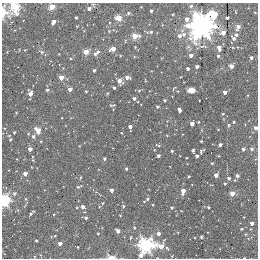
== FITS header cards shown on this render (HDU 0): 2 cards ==
NAXIS1  =                  256
NAXIS2  =                  256

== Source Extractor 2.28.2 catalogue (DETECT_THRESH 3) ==
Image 256 x 256 px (HDU 0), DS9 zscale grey, 1 PNG px = 1 image px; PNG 260 x 260 px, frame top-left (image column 1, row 256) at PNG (2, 3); no overlay
Background -0.00395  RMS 0.028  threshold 0.0828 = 3 sigma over >= 5 px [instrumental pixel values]
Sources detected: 137; all 137 listed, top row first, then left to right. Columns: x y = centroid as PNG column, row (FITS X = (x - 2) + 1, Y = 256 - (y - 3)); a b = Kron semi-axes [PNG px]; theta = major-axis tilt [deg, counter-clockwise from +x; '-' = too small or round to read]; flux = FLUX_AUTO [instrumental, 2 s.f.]
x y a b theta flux
191 6 4 4 - 3.1
15 7 6 5 - 140
52 7 4 4 - 46
141 7 2 2 - 0.95
89 8 4 3 - 6.7
151 11 3 3 - 3.9
3 12 12 9 -68 24
128 13 5 4 - 2.4
76 18 3 3 - 2.6
118 18 4 4 - 42
227 18 3 3 - 3.6
53 22 5 3 - 10
77 26 2 2 - 1.4
202 26 9 8 - 2600
238 27 8 4 62 4.8
109 31 3 3 - 1.6
150 32 8 4 4 4.5
223 33 4 4 - 24
184 34 7 7 - 7.9
236 35 4 3 - 3.5
135 36 5 4 - 52
179 36 6 5 - 4.6
233 38 6 4 -48 4.6
135 47 2 2 - 1.3
232 47 6 2 -12 1.6
219 48 5 4 - 11
113 49 4 4 - 22
25 50 3 3 - 1.2
42 52 6 5 - 3.8
86 52 4 4 - 35
96 53 9 4 35 7.4
120 55 4 3 - 1.7
191 55 4 3 - 7.9
218 56 3 3 - 3.1
251 57 3 3 - 4.1
197 66 3 3 - 4.2
231 66 4 4 - 7.5
188 69 4 3 - 5.2
94 70 3 3 - 3.2
61 77 4 4 - 21
127 77 5 3 - 9
119 81 5 4 - 17
184 82 2 2 - 0.94
114 88 3 3 - 3.2
174 88 8 2 50 1.7
70 89 4 3 - 14
47 90 4 3 - 2.6
191 90 6 5 - 12
86 91 3 3 - 1.9
139 91 4 4 - 2.1
225 92 4 3 - 8.5
107 93 4 4 - 1.7
30 94 4 3 - 17
134 98 3 3 - 4.9
164 100 3 3 - 2.7
112 105 6 3 1 2.8
157 107 4 3 - 2.5
179 110 4 3 - 7.6
16 112 2 2 - 1.5
223 114 4 3 - 1.9
198 122 3 3 - 2
233 122 4 3 - 2.3
192 124 4 3 - 15
229 125 4 4 - 2.2
130 127 4 3 - 9.2
255 128 4 4 - 8.3
218 129 4 2 - 1.2
38 130 5 4 - 36
14 132 3 3 - 2.5
122 133 4 3 - 1.5
28 134 4 4 - 1.7
33 136 4 4 - 4.5
167 136 4 3 - 1.4
10 139 3 3 - 2.1
41 141 3 3 - 1.5
201 141 3 2 - 1.7
158 145 8 3 -21 2.2
220 145 3 3 - 4.9
79 146 3 2 - 1.2
30 149 3 3 - 11
243 149 3 3 - 5.9
252 149 6 4 -15 3.7
154 150 3 2 - 1.1
172 151 3 3 - 2.9
193 151 4 3 - 3
201 151 6 4 75 2.8
158 156 3 3 - 4.8
197 156 3 3 - 4.8
218 156 3 3 - 1.4
32 157 3 2 - 1.1
104 159 4 3 - 3.1
33 160 4 3 - 1.7
212 163 3 3 - 2.1
126 169 3 3 - 2.2
25 174 4 3 - 12
216 175 4 3 - 12
188 176 3 3 - 2.4
237 176 5 4 - 4
80 177 4 3 - 2
229 178 3 3 - 3.6
225 184 3 3 - 1.9
79 187 7 3 22 3.2
111 190 3 3 - 8.2
183 191 5 3 - 17
14 193 6 5 - 3.4
232 193 4 4 - 28
26 199 5 3 - 2.1
147 199 3 3 - 2.2
4 200 5 4 - 300
144 202 3 2 - 1.4
102 203 4 3 - 1.6
123 206 4 4 - 2.3
82 207 4 4 - 8.2
208 207 3 3 - 2.1
172 208 4 4 - 2.7
31 213 6 3 43 3.3
54 214 3 2 - 1.2
120 215 2 2 - 1.5
86 218 4 3 - 3.4
252 223 3 3 - 8.5
102 228 3 3 - 1.1
134 228 4 3 - 2.4
241 229 4 3 - 1.5
118 231 4 3 - 10
98 233 3 2 - 1.6
158 234 4 4 - 6.7
245 234 3 3 - 1.7
201 237 3 3 - 3.3
130 238 3 2 - 2.8
36 240 3 2 - 2
60 243 4 3 - 10
146 245 7 6 - 560
161 246 7 5 61 24
77 247 4 2 - 2
167 248 7 3 -45 2.5
111 257 13 5 -8 9.5
244 258 3 2 - 1.8
At the frame edge (FLAGS 8, measured only in part): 6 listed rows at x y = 15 7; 3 12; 255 128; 4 200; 111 257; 244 258